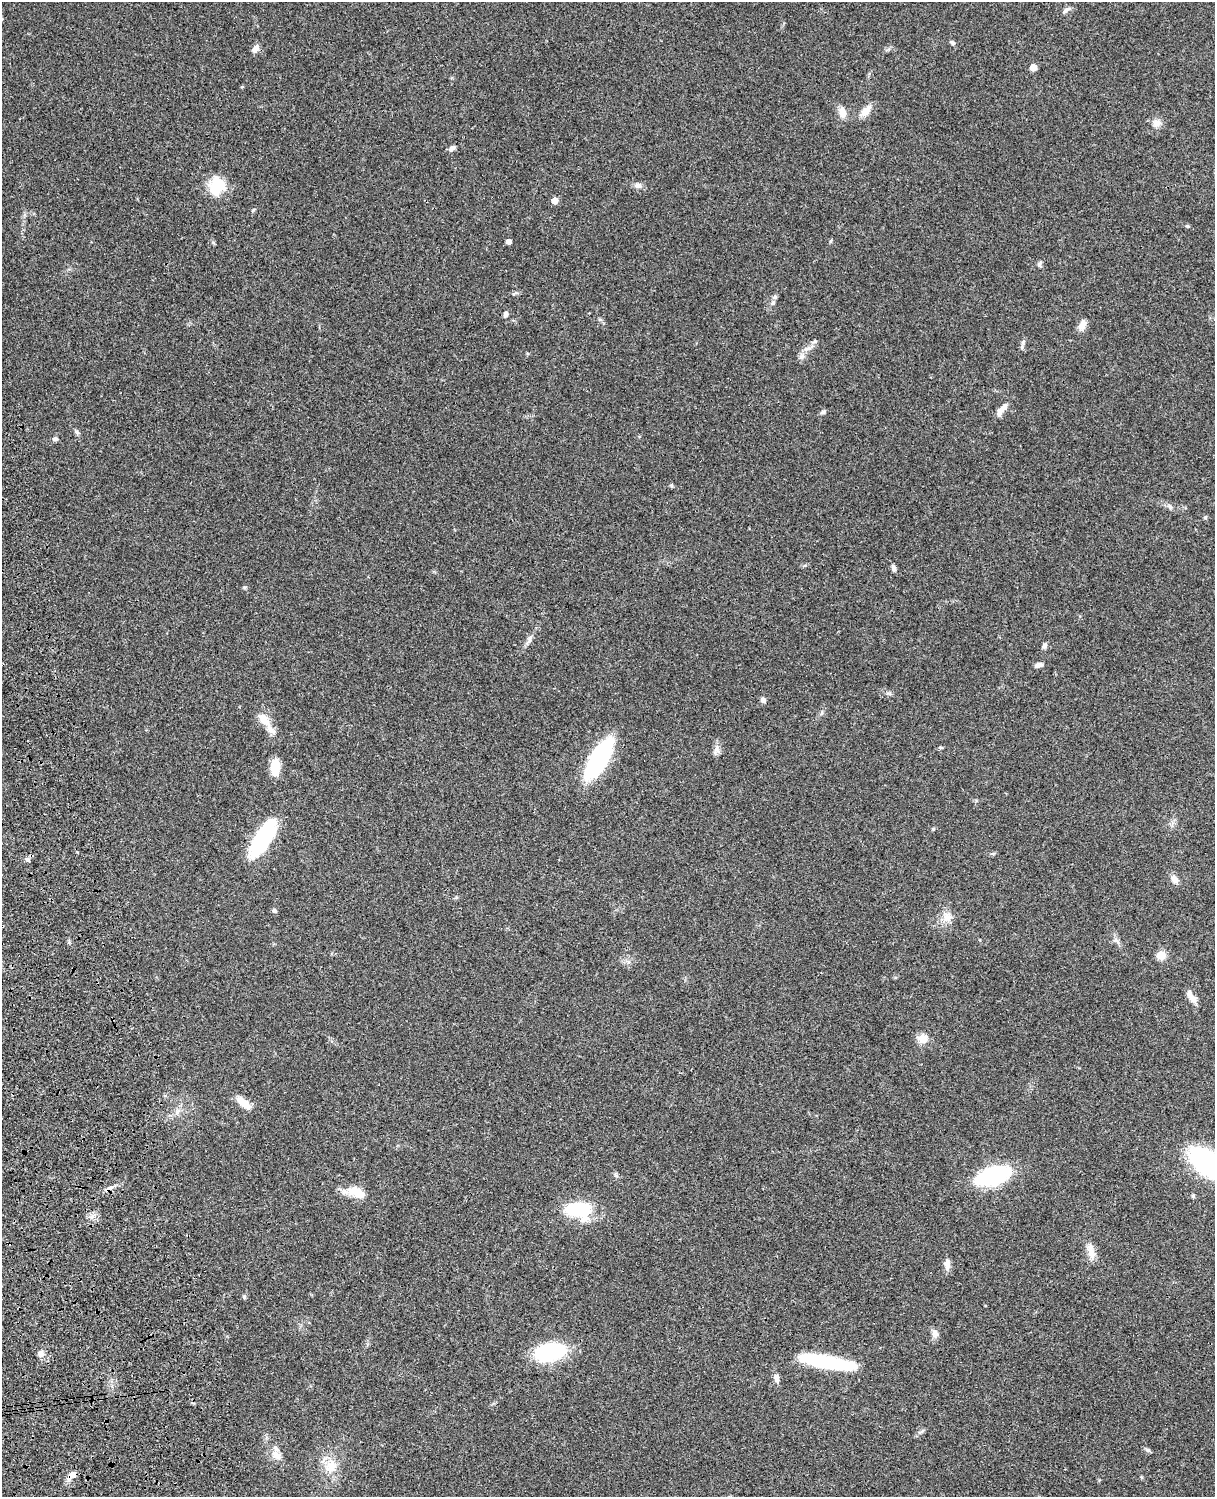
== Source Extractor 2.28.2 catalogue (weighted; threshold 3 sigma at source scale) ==
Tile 7 of 4 x 3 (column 3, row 2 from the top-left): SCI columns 2545-3757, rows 1773-3267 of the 5088 x 4927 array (HDU 1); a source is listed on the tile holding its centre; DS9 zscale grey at full resolution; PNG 1217 x 1499 px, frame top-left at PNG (2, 2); no overlay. Shown black and unused: <1% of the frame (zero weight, under 3 of 4 exposures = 6% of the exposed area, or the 3 px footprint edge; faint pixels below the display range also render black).
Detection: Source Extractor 2.28.2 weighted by HDU 2 'WHT'; one run over the whole footprint, this tile lists its part. Background 0.0917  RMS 0.0062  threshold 0.0277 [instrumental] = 3 sigma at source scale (4.5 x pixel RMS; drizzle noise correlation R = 1.50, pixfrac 1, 0.05/0.05 arcsec/px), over >= 5 px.
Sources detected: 70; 2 inside a brighter listed object's ellipse — not listed separately; the other 68 listed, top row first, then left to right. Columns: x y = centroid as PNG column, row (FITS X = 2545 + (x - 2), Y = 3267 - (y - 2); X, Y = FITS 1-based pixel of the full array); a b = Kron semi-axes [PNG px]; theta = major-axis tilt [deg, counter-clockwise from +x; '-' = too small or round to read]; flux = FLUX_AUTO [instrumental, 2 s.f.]
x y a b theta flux
1066 10 12 5 36 1.9
952 43 8 5 -37 1.1
255 49 11 7 54 2.7
1033 67 5 5 - 7.5
242 87 5 3 - 0.57
866 111 14 9 48 6.3
842 112 14 9 -78 4.8
1157 123 11 10 - 3.8
452 148 9 6 39 2.1
638 185 11 7 -7 2.5
217 186 23 18 74 17
555 201 5 5 - 6.8
509 241 4 4 - 3.5
1039 264 8 5 71 1.3
515 293 9 3 33 0.97
775 297 6 6 - 1.2
773 303 6 6 - 1.3
506 314 6 5 - 2
1082 325 14 8 62 4.3
1023 342 8 5 67 1.4
808 348 12 6 20 3.1
802 356 8 5 32 1.8
1003 408 16 7 43 4.2
823 412 7 5 15 1.2
77 432 7 5 -49 1.3
55 439 7 5 1 1.4
1170 507 7 4 -89 1
1205 517 5 4 - 0.94
894 568 9 5 -70 1.7
529 639 11 4 79 1.7
1044 646 8 6 60 1.7
1038 665 8 5 14 2.5
763 700 6 6 - 2
264 720 17 9 -48 8
717 748 12 3 75 1.9
941 748 6 4 0 0.74
599 759 37 14 61 81
275 767 18 9 89 10
263 837 37 13 58 66
28 860 6 5 - 1.5
1174 879 11 8 -55 3.4
274 911 5 4 - 1.7
947 917 15 12 73 6
1116 940 8 6 -20 1.8
1161 955 5 5 - 23
1192 997 18 7 -55 4.7
922 1038 12 11 - 5.8
243 1102 18 8 -38 8.2
177 1112 10 6 63 2.5
1209 1163 26 13 -36 170
993 1176 23 12 20 89
108 1189 13 6 36 2.6
356 1192 23 12 -27 11
1193 1196 6 4 -46 0.82
578 1210 25 16 -7 36
93 1216 8 4 53 1.6
1091 1251 23 9 -78 5.9
947 1264 14 7 89 3.6
244 1297 6 4 90 0.84
935 1333 11 8 -64 3
550 1352 26 15 11 58
40 1354 8 7 - 3
828 1362 51 11 -10 57
776 1378 11 7 -72 2.7
1148 1450 8 5 -27 1.2
276 1455 16 10 -38 5.3
330 1466 19 15 52 11
72 1476 15 7 47 4.1
Overlapping masked pixels (flux is a lower limit): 2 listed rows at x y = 108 1189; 72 1476
Isophote crosses this tile's border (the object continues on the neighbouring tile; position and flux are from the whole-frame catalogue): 1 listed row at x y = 1209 1163
Unlisted compact peaks at least as high as the median listed source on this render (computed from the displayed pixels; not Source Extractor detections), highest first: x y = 1187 226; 244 587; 933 829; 671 485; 616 1175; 830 241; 213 242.